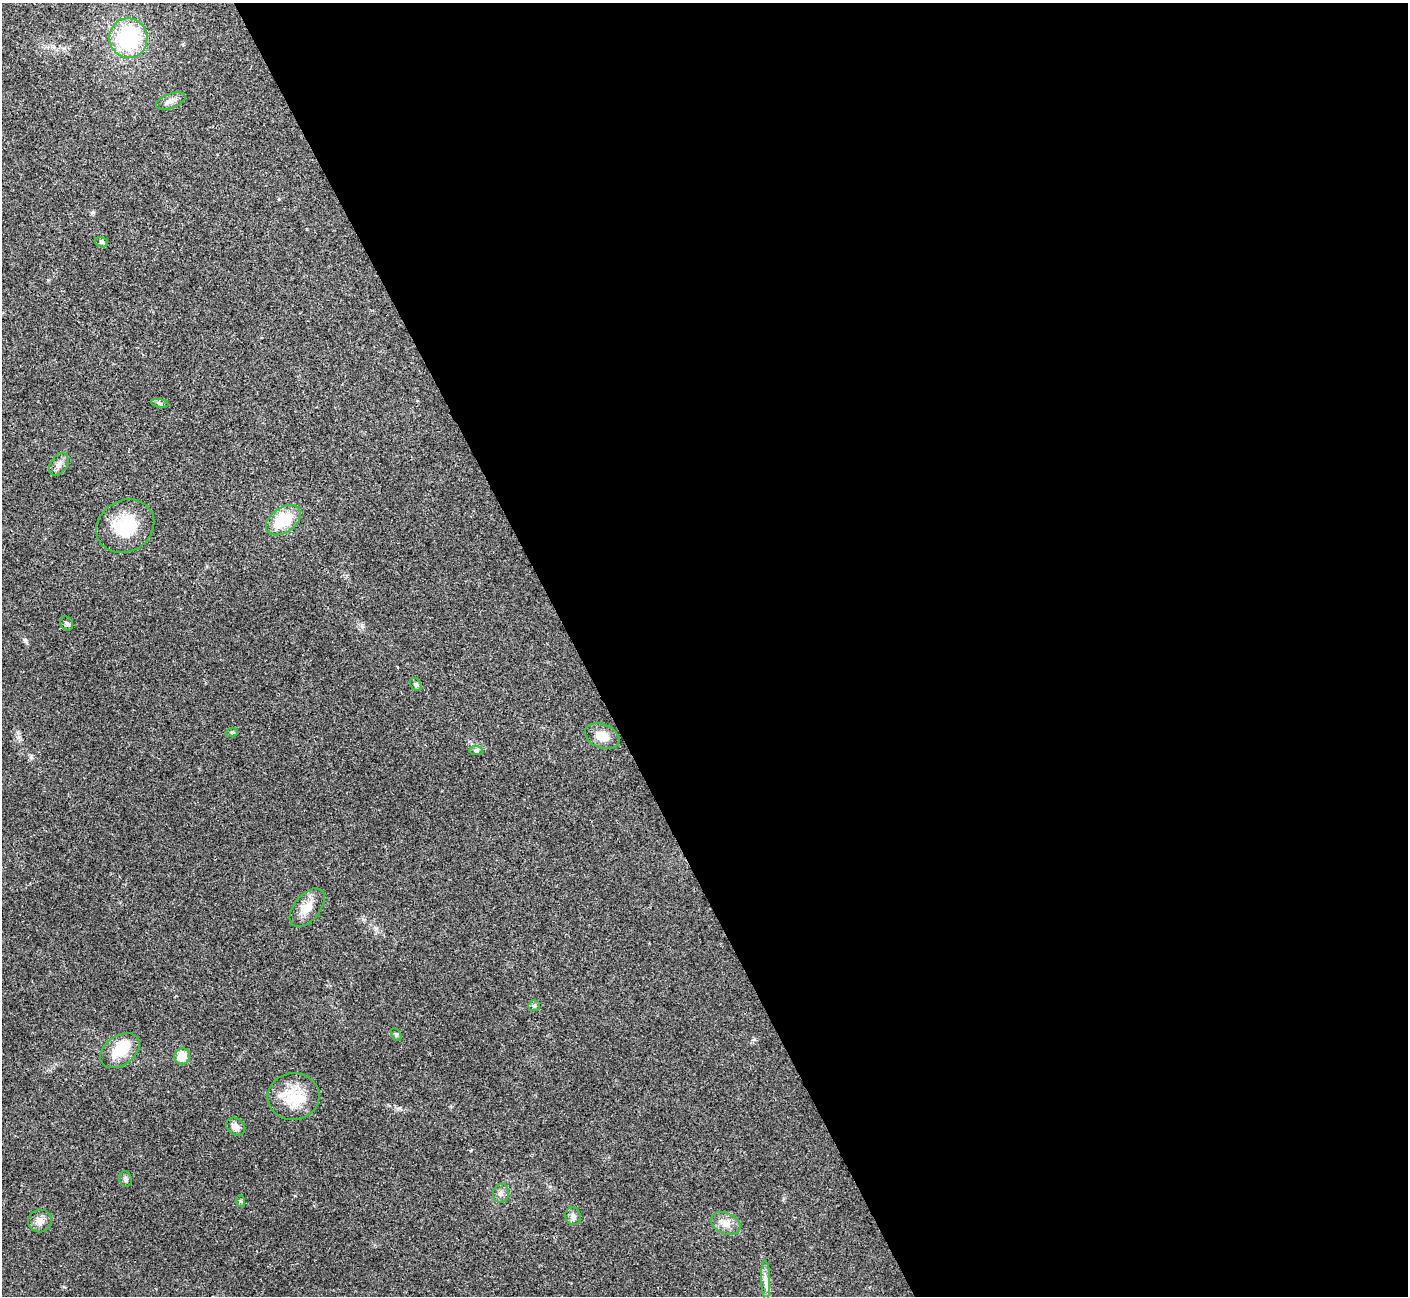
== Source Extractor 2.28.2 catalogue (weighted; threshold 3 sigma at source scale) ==
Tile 8 of 4 x 4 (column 4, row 2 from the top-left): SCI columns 4219-5624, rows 2743-4036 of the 5629 x 5617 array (HDU 1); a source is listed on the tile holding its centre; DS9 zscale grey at full resolution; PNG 1410 x 1298 px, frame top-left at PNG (2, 3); each listed source drawn as its Kron ellipse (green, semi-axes under 4 px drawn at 4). Shown black and unused: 59% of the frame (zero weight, under 3 of 4 exposures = <1% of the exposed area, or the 3 px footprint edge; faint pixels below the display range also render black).
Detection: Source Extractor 2.28.2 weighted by HDU 2 'WHT'; one run over the whole footprint, this tile lists its part. Background 0.022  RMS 0.0041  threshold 0.0183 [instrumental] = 3 sigma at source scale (4.5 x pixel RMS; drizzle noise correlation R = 1.50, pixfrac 1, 0.05/0.05 arcsec/px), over >= 5 px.
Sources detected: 27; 1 inside a brighter listed object's ellipse — not listed separately; the other 26 listed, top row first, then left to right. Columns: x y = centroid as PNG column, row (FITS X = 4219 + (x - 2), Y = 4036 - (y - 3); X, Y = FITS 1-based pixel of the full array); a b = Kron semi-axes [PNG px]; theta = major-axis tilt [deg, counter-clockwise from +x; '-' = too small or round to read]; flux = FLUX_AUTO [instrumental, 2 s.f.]
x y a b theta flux
128 38 20 19 - 35
171 101 15 7 21 2.4
101 242 7 5 -17 0.71
160 403 9 4 -9 0.72
59 464 12 8 56 2.1
283 520 19 12 35 15
125 526 30 25 29 18
67 624 7 6 - 0.87
416 684 7 5 -49 0.85
232 732 6 4 19 0.52
602 736 18 12 -21 5.7
476 750 7 4 -1 0.78
307 908 22 13 51 5.9
534 1006 6 5 - 0.74
396 1035 7 4 -62 0.69
120 1051 22 14 35 12
182 1056 8 7 - 6
293 1097 26 23 4 13
236 1127 10 8 -43 3
125 1179 8 6 -77 1.2
501 1193 9 8 - 1.7
240 1201 6 4 -70 0.52
573 1216 9 7 -66 1.7
40 1221 12 11 - 2.8
726 1223 15 10 -24 3.7
766 1280 19 4 -88 2.4
Unlisted compact peaks at least as high as the median listed source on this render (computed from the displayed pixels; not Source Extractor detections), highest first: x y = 25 640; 31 757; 399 1108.